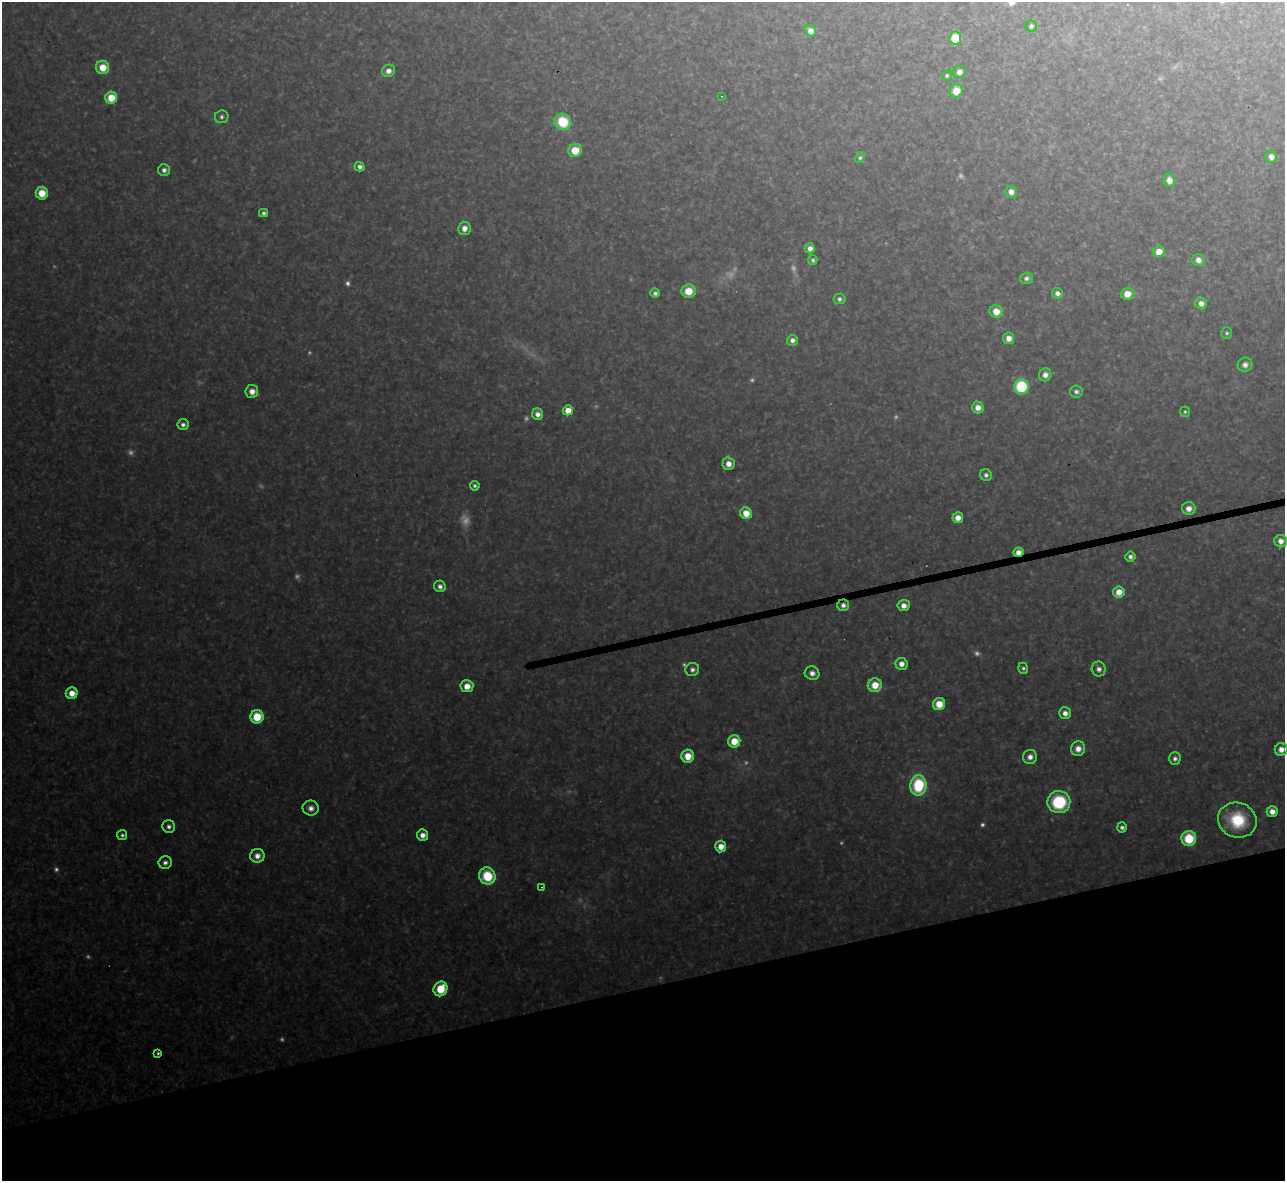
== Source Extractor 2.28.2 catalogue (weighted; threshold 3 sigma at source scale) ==
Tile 14 of 4 x 4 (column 2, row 4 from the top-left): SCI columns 1284-2566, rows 142-1320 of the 5133 x 5115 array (HDU 1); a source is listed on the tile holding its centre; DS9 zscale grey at full resolution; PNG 1287 x 1183 px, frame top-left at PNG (2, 2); each listed source drawn as its Kron ellipse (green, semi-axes under 4 px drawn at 4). Shown black and unused: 17% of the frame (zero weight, under 3 of 4 exposures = <1% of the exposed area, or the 3 px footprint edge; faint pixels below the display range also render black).
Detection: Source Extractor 2.28.2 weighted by HDU 2 'WHT'; one run over the whole footprint, this tile lists its part. Background 0.314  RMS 0.019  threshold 0.0867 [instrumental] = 3 sigma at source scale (4.5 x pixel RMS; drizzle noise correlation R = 1.50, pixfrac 1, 0.05/0.05 arcsec/px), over >= 5 px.
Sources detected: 121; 27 too faint to see at this stretch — neither listed nor drawn; the other 94 listed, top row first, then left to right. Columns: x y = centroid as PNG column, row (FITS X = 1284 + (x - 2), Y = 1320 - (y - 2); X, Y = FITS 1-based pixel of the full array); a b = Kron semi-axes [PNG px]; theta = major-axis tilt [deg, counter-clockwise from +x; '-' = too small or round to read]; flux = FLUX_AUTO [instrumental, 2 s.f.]
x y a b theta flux
1031 26 6 5 - 6.3
811 31 6 5 - 22
955 38 6 6 - 74
103 67 6 6 - 43
388 71 7 6 - 15
959 72 6 6 - 15
947 76 5 5 - 4.2
956 91 7 6 - 40
721 96 2 2 - 1.8
111 98 6 6 - 52
222 117 7 6 - 6.1
563 122 8 8 - 100
575 150 6 6 - 52
1271 157 6 5 - 14
860 158 6 5 - 4.8
360 167 5 4 - 9.1
164 170 6 6 - 11
1169 180 7 5 -80 17
1011 192 6 6 - 16
42 193 6 6 - 44
264 213 4 4 - 7.2
464 228 7 6 - 19
810 248 5 5 - 14
1159 252 6 5 - 34
813 260 5 4 - 5.1
1198 260 6 6 - 16
1026 278 6 5 - 8.8
689 291 7 6 - 44
655 293 4 4 - 7.6
1057 293 5 5 - 11
1127 294 6 6 - 32
839 299 6 5 - 6.7
1201 303 6 5 - 15
996 311 6 6 - 31
1227 333 6 5 - 4.3
1009 338 6 5 - 19
792 340 5 5 - 12
1245 365 7 7 - 12
1045 375 6 6 - 15
1021 387 7 7 - 170
252 391 6 6 - 20
1076 392 6 6 - 8
978 407 6 5 - 19
568 410 5 5 - 38
1185 412 5 5 - 3.8
538 414 6 5 - 14
183 425 5 5 - 8.4
728 464 6 6 - 19
986 475 6 5 - 7.6
475 486 5 5 - 5.7
1189 509 6 6 - 17
746 513 6 5 - 35
958 518 5 5 - 21
1281 541 6 6 - 17
1018 552 5 4 - 19
1130 557 5 5 - 9
440 586 6 5 - 12
1119 592 6 6 - 26
843 605 6 5 - 10
904 605 6 5 - 16
901 664 6 6 - 18
1023 668 5 5 - 5.8
1099 669 7 7 - 12
692 670 7 6 - 9.8
812 673 7 7 - 14
875 685 7 7 - 42
467 686 6 6 - 28
72 693 6 6 - 28
939 704 6 6 - 45
1065 713 6 6 - 15
257 717 7 6 - 75
734 741 6 6 - 46
1078 749 7 7 - 21
1281 749 6 6 - 20
688 756 6 6 - 39
1030 757 7 7 - 15
1175 759 6 5 - 8.5
918 785 10 8 89 170
1059 802 11 11 - 170
311 808 8 7 - 14
1272 811 5 5 - 20
1237 820 20 17 -21 110
169 826 6 6 - 8.8
1122 827 5 5 - 7.3
122 835 5 5 - 5.8
423 835 6 5 - 17
1189 839 7 7 - 86
721 846 6 5 - 26
257 856 7 7 - 19
165 863 7 6 - 9.5
487 876 9 8 - 95
541 887 3 2 - 2
441 989 7 6 - 77
158 1053 4 3 - 3.9
Overlapping masked pixels (flux is a lower limit): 2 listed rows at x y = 1018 552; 843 605
Isophote crosses this tile's border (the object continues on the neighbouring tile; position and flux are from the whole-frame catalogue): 1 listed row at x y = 1281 749